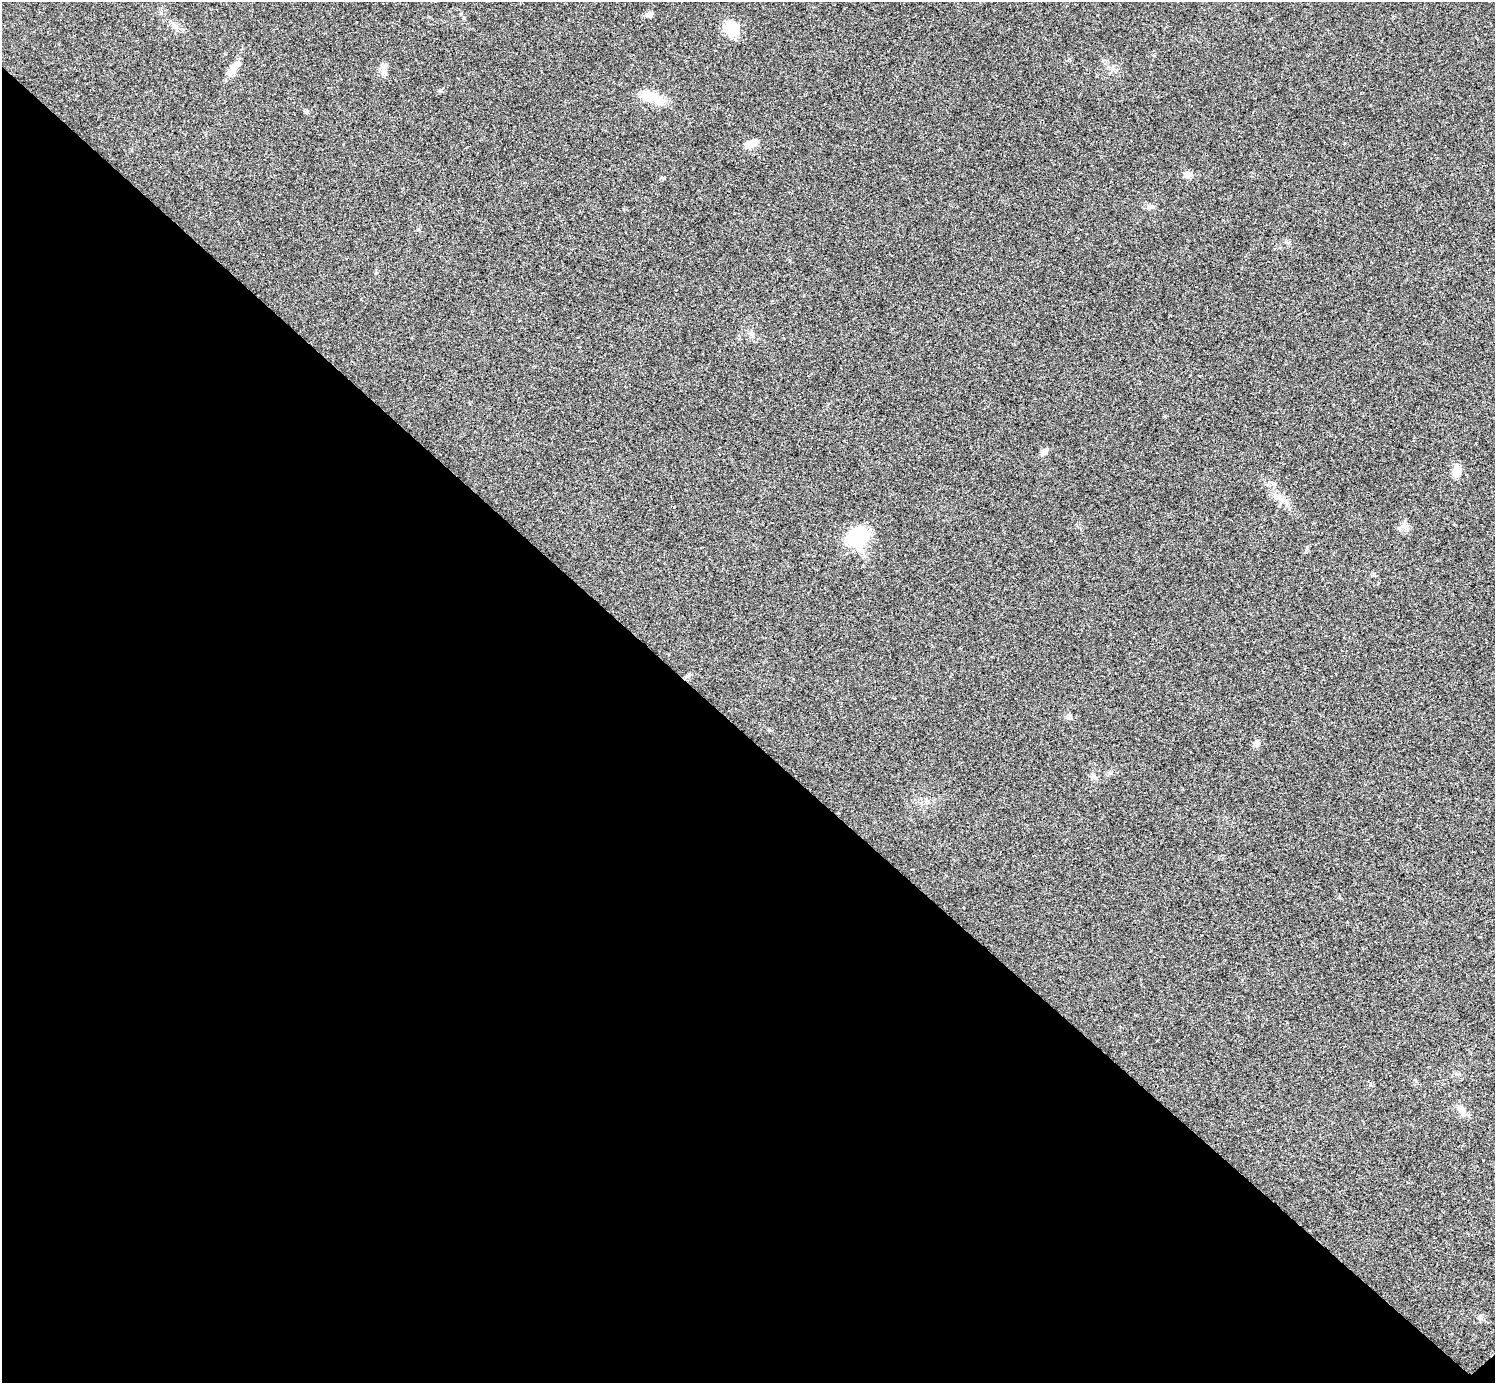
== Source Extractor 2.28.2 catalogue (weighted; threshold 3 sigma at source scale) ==
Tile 14 of 4 x 4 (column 2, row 4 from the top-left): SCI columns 1501-2993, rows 301-1681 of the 5983 x 5983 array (HDU 1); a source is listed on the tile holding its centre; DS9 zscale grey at full resolution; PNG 1497 x 1385 px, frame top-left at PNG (2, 2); no overlay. Shown black and unused: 47% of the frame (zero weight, under 3 of 4 exposures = <1% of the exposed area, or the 3 px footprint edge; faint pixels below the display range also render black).
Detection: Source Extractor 2.28.2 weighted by HDU 2 'WHT'; one run over the whole footprint, this tile lists its part. Background 0.0192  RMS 0.004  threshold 0.0179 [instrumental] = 3 sigma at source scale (4.5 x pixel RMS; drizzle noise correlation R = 1.50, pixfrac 1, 0.05/0.05 arcsec/px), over >= 5 px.
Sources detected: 22; all 22 listed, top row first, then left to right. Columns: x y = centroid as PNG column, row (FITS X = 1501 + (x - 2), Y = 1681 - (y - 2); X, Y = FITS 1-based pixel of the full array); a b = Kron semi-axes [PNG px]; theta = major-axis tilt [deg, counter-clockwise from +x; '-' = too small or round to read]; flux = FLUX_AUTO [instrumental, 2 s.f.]
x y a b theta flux
649 14 9 6 12 1.4
464 18 5 4 - 0.48
731 29 16 14 -28 10
234 67 22 8 53 4.1
384 70 15 8 85 2.3
440 91 6 4 18 0.56
651 97 26 12 -19 8.8
306 112 7 5 18 0.58
752 143 15 8 23 3.3
1188 174 10 8 -32 1.9
1150 206 10 7 -11 1.4
418 229 5 5 - 0.46
752 334 10 5 -27 1.1
1044 452 10 6 38 1.8
1456 471 12 8 79 4.6
1404 526 10 9 - 2
858 537 25 21 58 19
1069 717 7 6 - 1.3
1257 743 10 6 85 1.3
1094 776 10 3 -21 0.77
1462 1111 15 7 -73 2.6
1480 1317 7 6 - 1.1
Unlisted compact peaks at least as high as the median listed source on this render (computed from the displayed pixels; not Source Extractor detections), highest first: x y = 1307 548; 161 13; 1286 242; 1344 143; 663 178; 769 730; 376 273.